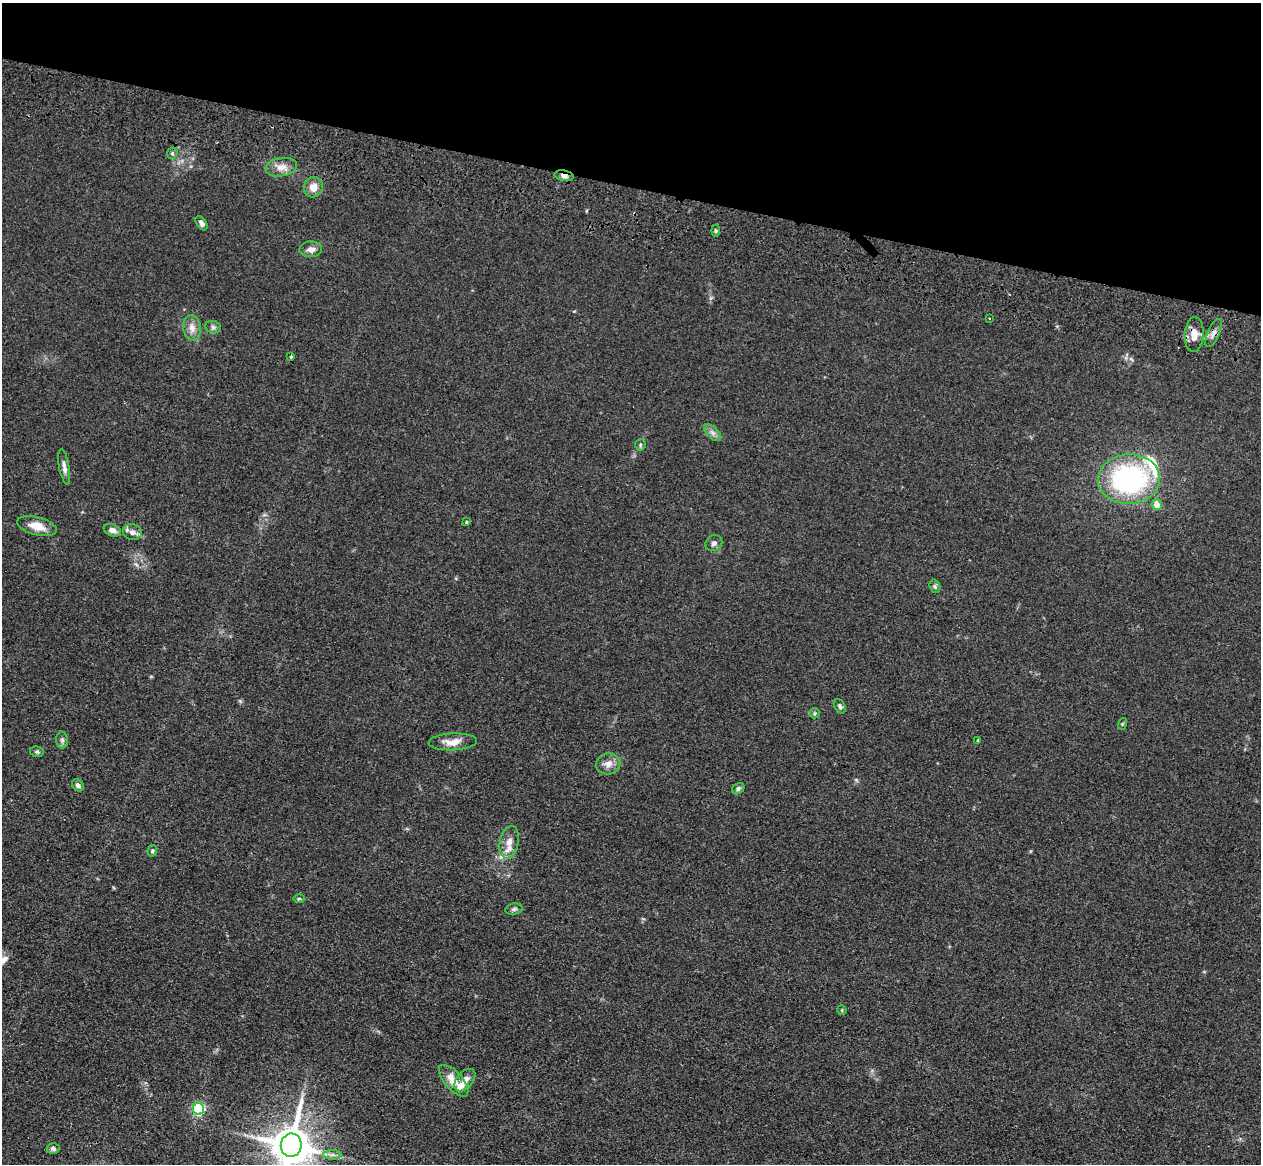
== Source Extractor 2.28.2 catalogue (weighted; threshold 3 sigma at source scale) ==
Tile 2 of 4 x 4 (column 2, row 1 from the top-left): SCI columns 1296-2554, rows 3847-5008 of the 5109 x 5248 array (HDU 1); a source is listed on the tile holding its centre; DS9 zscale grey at full resolution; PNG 1263 x 1166 px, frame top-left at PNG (2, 3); each listed source drawn as its Kron ellipse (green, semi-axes under 4 px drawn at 4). Shown black and unused: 16% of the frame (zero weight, under 3 of 4 exposures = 6% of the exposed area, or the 3 px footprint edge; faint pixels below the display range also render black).
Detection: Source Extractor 2.28.2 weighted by HDU 2 'WHT'; one run over the whole footprint, this tile lists its part. Background 0.0611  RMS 0.0075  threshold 0.0338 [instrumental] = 3 sigma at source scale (4.5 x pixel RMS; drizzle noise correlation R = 1.50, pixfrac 1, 0.05/0.05 arcsec/px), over >= 5 px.
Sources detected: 47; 2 inside a brighter listed object's ellipse — not listed separately; the other 45 listed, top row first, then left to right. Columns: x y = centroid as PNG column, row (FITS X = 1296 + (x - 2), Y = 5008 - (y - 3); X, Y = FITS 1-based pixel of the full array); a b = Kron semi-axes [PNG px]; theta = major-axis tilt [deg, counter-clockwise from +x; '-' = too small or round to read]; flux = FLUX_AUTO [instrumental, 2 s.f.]
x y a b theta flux
172 153 6 5 - 1.2
281 167 16 9 10 7
564 176 10 5 -10 3.7
313 187 10 9 - 7.1
202 223 8 5 -56 2.2
716 231 6 4 -84 1.1
311 249 11 8 3 4.8
989 319 3 3 - 2.3
213 327 8 6 -14 2
192 328 12 9 -83 6
1214 333 15 5 67 3.7
1194 335 17 9 86 8.6
291 357 3 3 - 0.86
713 433 11 5 -45 3
640 445 6 5 - 1.4
64 467 18 5 -80 4.1
1129 479 31 25 3 140
1157 505 5 5 - 6.8
466 522 3 3 - 0.89
37 526 20 9 -14 11
112 530 9 6 -22 4.5
132 532 9 8 - 4.3
714 543 9 7 37 2.8
935 586 7 5 -70 1.4
840 706 8 5 -57 1.7
815 713 5 5 - 1.1
1122 724 6 3 71 0.88
62 740 8 6 -89 1.9
978 740 4 3 - 1.1
453 742 24 8 3 8.9
37 752 7 5 -11 1.5
608 764 12 10 11 5.8
78 785 7 5 -48 2.7
738 789 7 5 34 1.8
509 842 16 9 78 7.5
152 851 6 4 79 1.4
299 899 6 4 1 0.99
514 909 8 5 10 1.9
842 1010 5 4 - 0.77
465 1080 13 8 49 6.2
454 1081 20 9 -48 12
198 1109 6 5 - 110
291 1145 12 10 82 2700
53 1149 6 5 - 1.9
332 1155 9 4 0 2.4
Overlapping masked pixels (flux is a lower limit): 3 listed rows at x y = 564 176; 1214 333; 1194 335
Isophote crosses this tile's border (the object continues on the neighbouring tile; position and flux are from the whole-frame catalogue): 1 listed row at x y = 291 1145